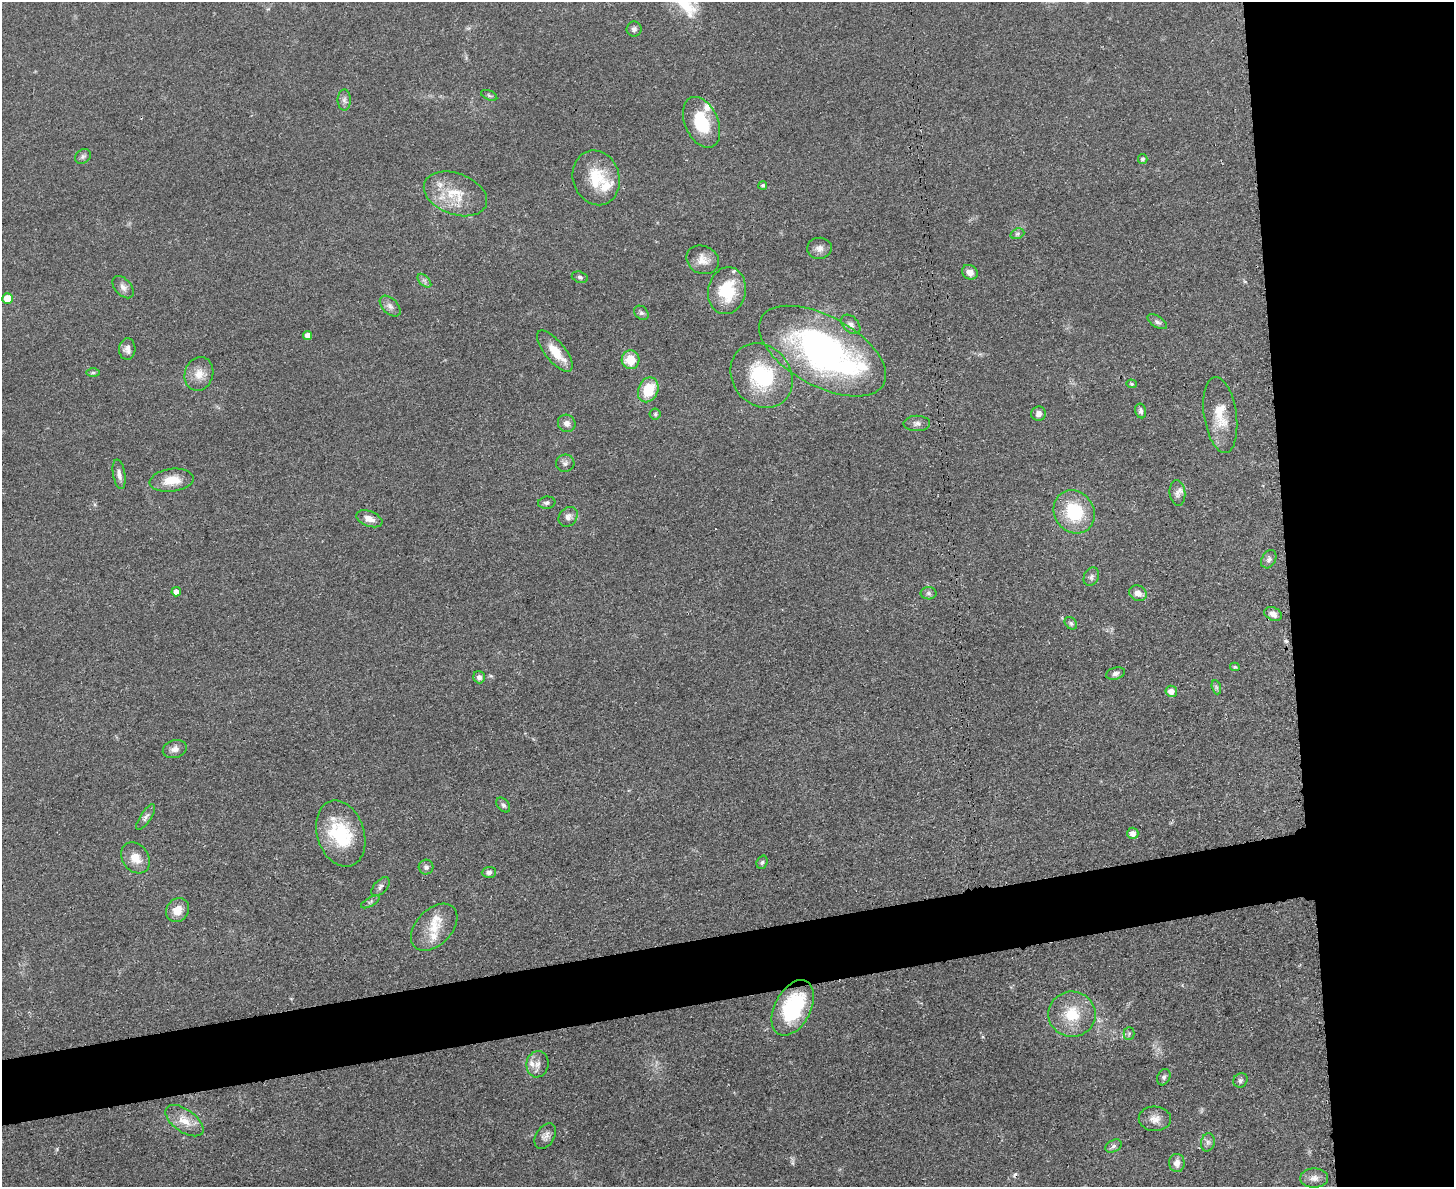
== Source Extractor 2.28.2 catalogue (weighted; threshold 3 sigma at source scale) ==
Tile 6 of 3 x 4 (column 3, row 2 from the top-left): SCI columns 3045-4496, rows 2385-3569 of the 4749 x 4767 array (HDU 1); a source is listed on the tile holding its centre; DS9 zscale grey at full resolution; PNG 1456 x 1189 px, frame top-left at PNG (2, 2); each listed source drawn as its Kron ellipse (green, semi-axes under 4 px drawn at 4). Shown black and unused: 16% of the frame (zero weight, under 3 of 4 exposures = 2% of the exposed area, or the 3 px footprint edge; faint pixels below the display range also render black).
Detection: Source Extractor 2.28.2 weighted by HDU 2 'WHT'; one run over the whole footprint, this tile lists its part. Background 0.0461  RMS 0.0053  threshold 0.0236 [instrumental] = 3 sigma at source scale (4.5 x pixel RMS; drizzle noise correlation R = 1.50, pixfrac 1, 0.05/0.05 arcsec/px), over >= 5 px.
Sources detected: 94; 1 inside a brighter object's white glare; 1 cosmic-ray / hot-pixel residue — neither listed nor drawn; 8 inside a brighter listed object's ellipse — not listed separately; the other 84 listed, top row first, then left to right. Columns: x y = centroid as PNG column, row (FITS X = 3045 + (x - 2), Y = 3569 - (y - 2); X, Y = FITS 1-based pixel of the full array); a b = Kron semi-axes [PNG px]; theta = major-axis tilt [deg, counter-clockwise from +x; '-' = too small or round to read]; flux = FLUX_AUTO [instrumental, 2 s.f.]
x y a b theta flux
634 29 7 7 - 1.7
489 95 8 4 -24 1
344 100 10 6 -90 2
702 122 27 16 -66 23
83 156 8 6 39 1.4
1143 159 5 4 - 1.2
596 178 28 23 -73 19
763 185 4 4 - 0.91
455 194 33 20 -20 18
1017 234 7 5 19 1.1
819 248 12 10 6 3.2
703 260 17 13 -23 5.9
970 272 8 7 - 3.9
580 277 8 5 -16 1.2
424 281 8 5 -45 1.5
123 287 13 8 -49 2.9
727 291 23 19 79 22
8 298 5 5 - 9.3
390 306 13 7 -45 2.6
641 313 8 6 -42 1.3
1157 322 11 5 -32 1.7
851 324 11 7 -45 2.4
308 335 4 4 - 3.5
127 349 11 8 86 2.9
555 351 25 10 -51 11
822 351 70 35 -28 180
630 360 9 9 - 9.8
93 373 6 4 1 1
199 374 17 14 72 6.8
761 376 34 29 -53 38
1132 384 5 4 - 0.68
648 390 13 10 67 16
1141 411 7 5 -78 1.6
655 414 6 5 - 0.91
1038 414 7 7 - 2.2
1220 415 38 16 -82 14
567 423 9 8 - 2.8
917 423 13 8 1 2.4
565 463 9 8 - 1.9
119 474 15 6 -80 2.6
172 480 22 11 7 9.7
1177 493 13 8 -84 2.8
547 503 9 6 7 1.5
1074 512 22 19 -57 27
568 517 11 8 50 2.7
369 519 14 7 -20 4.1
1269 559 10 7 61 1.9
1091 577 9 7 65 1.7
176 592 4 4 - 3.6
929 593 8 6 -1 1.4
1138 593 9 7 -27 3.4
1273 614 9 6 -25 3.1
1071 623 7 5 -45 1.2
1235 667 5 3 - 0.73
1116 673 9 6 17 1.8
479 677 6 6 - 2
1216 687 7 4 -72 1.1
1171 691 6 5 - 4.1
175 749 12 8 18 3
503 805 8 5 -50 1.5
146 817 15 5 57 2.1
1133 833 6 5 - 3.6
341 834 34 23 -72 32
136 858 17 13 -53 7.4
762 862 7 5 71 1.1
426 867 7 7 - 1.5
489 872 7 5 4 1.7
381 887 11 6 47 1.8
370 902 10 3 30 0.91
177 910 12 11 - 6.4
434 927 28 17 45 11
793 1008 30 18 62 49
1072 1014 24 22 -4 17
1129 1033 6 5 - 0.92
537 1064 13 11 81 4
1164 1077 8 6 64 1.3
1240 1080 7 7 - 1.4
1155 1119 16 12 -2 4.8
184 1121 22 11 -35 8.1
545 1136 14 9 57 2.9
1208 1142 9 7 77 1.9
1114 1146 9 5 28 1.4
1177 1163 9 7 88 3.6
1314 1178 14 9 -1 3.4